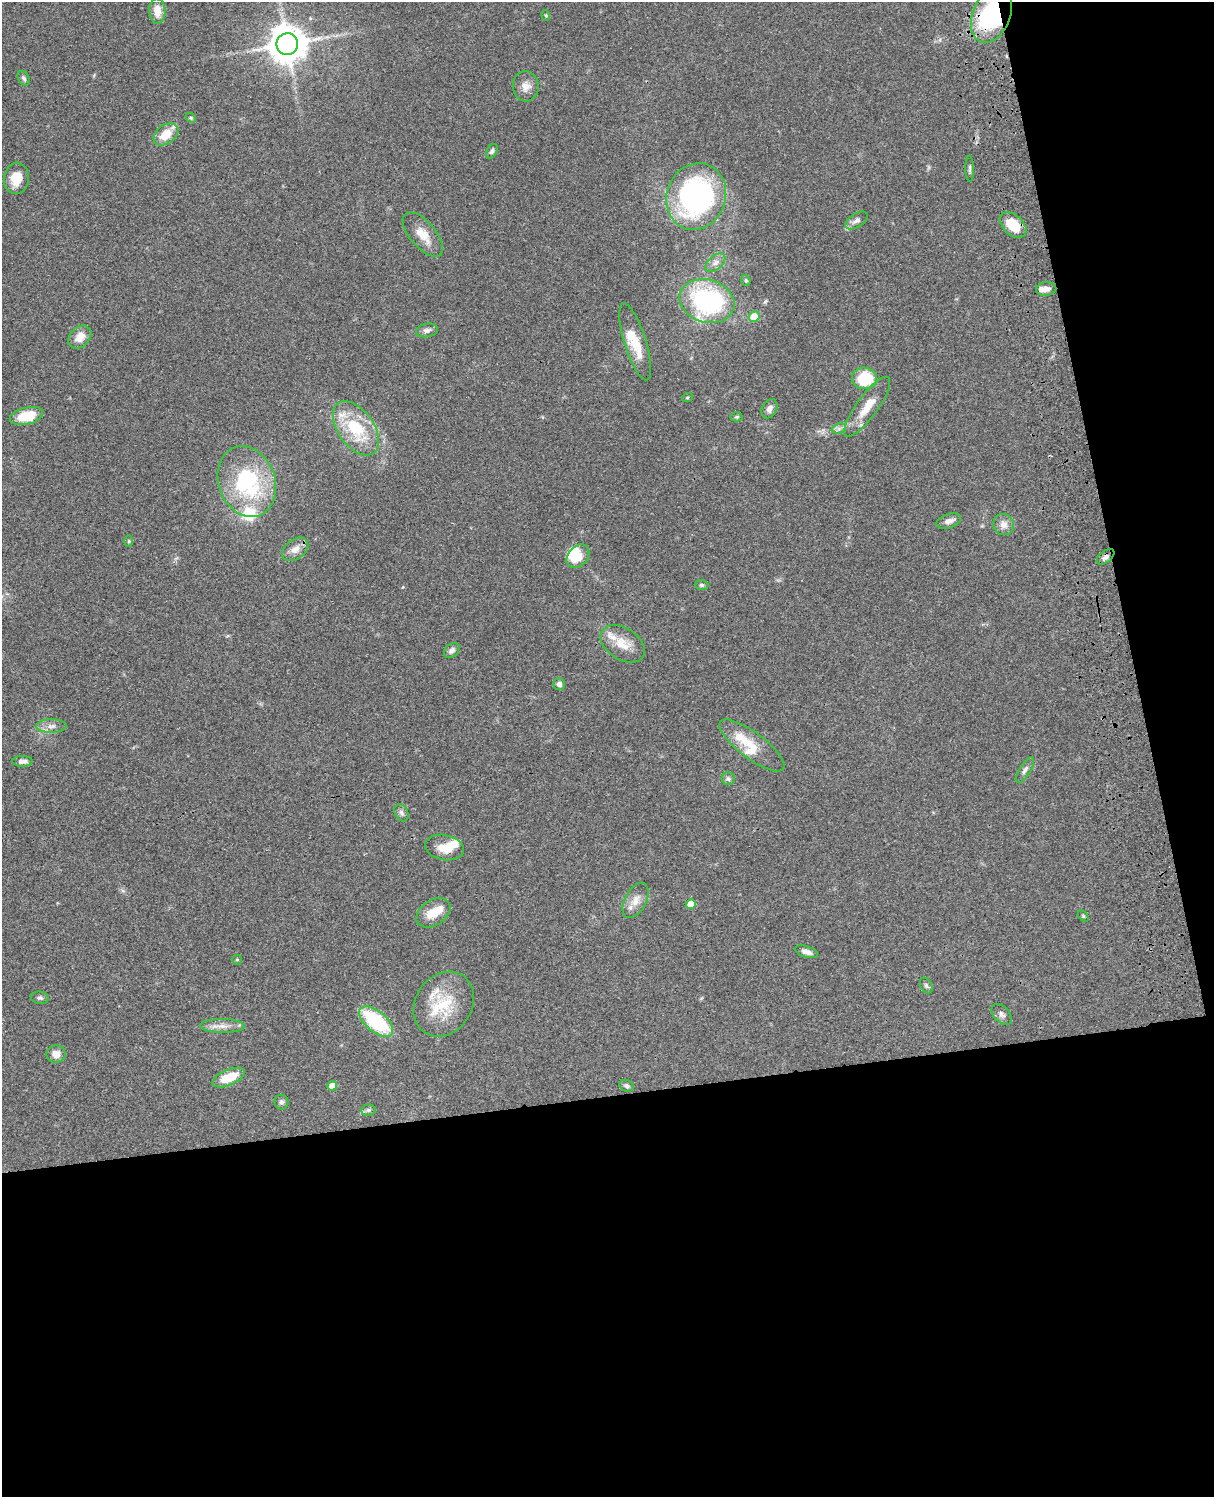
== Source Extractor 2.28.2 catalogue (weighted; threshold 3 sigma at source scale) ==
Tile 12 of 4 x 3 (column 4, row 3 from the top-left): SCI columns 3756-4967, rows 279-1773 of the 5086 x 4928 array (HDU 1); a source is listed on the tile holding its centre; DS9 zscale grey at full resolution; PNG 1216 x 1499 px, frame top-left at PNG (2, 2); each listed source drawn as its Kron ellipse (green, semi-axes under 4 px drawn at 4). Shown black and unused: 33% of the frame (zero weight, under 3 of 4 exposures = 6% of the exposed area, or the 3 px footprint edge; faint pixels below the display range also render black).
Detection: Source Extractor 2.28.2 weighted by HDU 2 'WHT'; one run over the whole footprint, this tile lists its part. Background 0.0782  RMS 0.0058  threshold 0.026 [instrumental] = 3 sigma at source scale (4.5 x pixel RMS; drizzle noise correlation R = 1.50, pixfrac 1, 0.05/0.05 arcsec/px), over >= 5 px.
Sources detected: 81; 1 inside a brighter object's white glare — neither listed nor drawn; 13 inside a brighter listed object's ellipse — not listed separately; the other 67 listed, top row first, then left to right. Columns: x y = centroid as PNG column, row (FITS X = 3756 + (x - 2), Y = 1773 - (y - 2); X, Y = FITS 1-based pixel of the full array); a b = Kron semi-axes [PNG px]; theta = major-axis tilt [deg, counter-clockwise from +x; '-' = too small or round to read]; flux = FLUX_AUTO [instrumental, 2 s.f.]
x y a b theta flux
157 11 12 8 -87 6.7
992 14 29 19 68 80
546 15 5 4 - 0.67
287 44 11 10 - 1400
24 78 8 5 -60 1.4
526 86 15 13 -84 4.8
191 118 6 4 -46 0.79
166 134 14 9 35 9.7
492 151 8 5 60 1.5
970 169 13 3 -88 1.3
16 178 15 12 85 10
696 196 34 29 70 130
857 220 13 6 32 2.7
1013 225 15 10 -41 14
423 235 27 12 -49 9.2
715 263 11 7 42 2.9
746 280 6 4 -69 0.84
1046 289 10 6 5 3.6
707 301 28 21 -16 96
754 317 5 5 - 11
427 330 11 6 11 2.4
80 337 13 9 44 6.5
635 342 40 10 -73 15
864 378 12 11 - 24
687 398 5 3 - 0.57
867 407 36 10 54 12
770 409 10 7 62 2.4
26 416 17 8 14 15
737 417 6 4 3 0.81
356 428 31 18 -55 31
839 428 7 4 18 1.7
247 481 36 28 -70 60
949 521 13 7 19 3.2
1004 524 11 10 - 4.1
129 541 6 4 89 0.6
295 549 15 9 37 4.9
578 556 13 9 49 9.6
1105 557 10 6 38 2.1
701 585 7 5 -1 1.1
623 644 24 15 -33 11
452 650 9 6 39 2.1
559 684 6 6 - 1.9
51 726 15 6 1 3.5
752 745 39 13 -37 13
22 761 10 5 0 2.4
1025 770 15 5 58 2.3
728 779 7 6 - 1.5
401 813 9 6 -63 1.9
444 848 20 12 -10 8.7
636 900 19 10 61 5.6
691 904 5 4 - 8.1
433 913 18 12 34 10
1083 916 6 4 -45 0.65
806 952 12 5 -17 2.9
237 960 5 4 - 0.71
926 985 8 5 -60 1.3
40 998 9 6 -8 1.3
444 1004 34 28 56 25
1002 1014 12 7 -49 2.3
376 1022 20 10 -39 44
222 1026 22 7 -1 4.9
56 1054 9 8 - 4.4
229 1078 17 7 23 13
332 1086 5 4 - 7.7
626 1086 7 5 -23 1.6
281 1102 7 7 - 1.5
368 1110 7 5 2 1.5
Overlapping masked pixels (flux is a lower limit): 1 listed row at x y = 992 14
Isophote crosses this tile's border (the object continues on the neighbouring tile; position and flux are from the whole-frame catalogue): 1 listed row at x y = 992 14